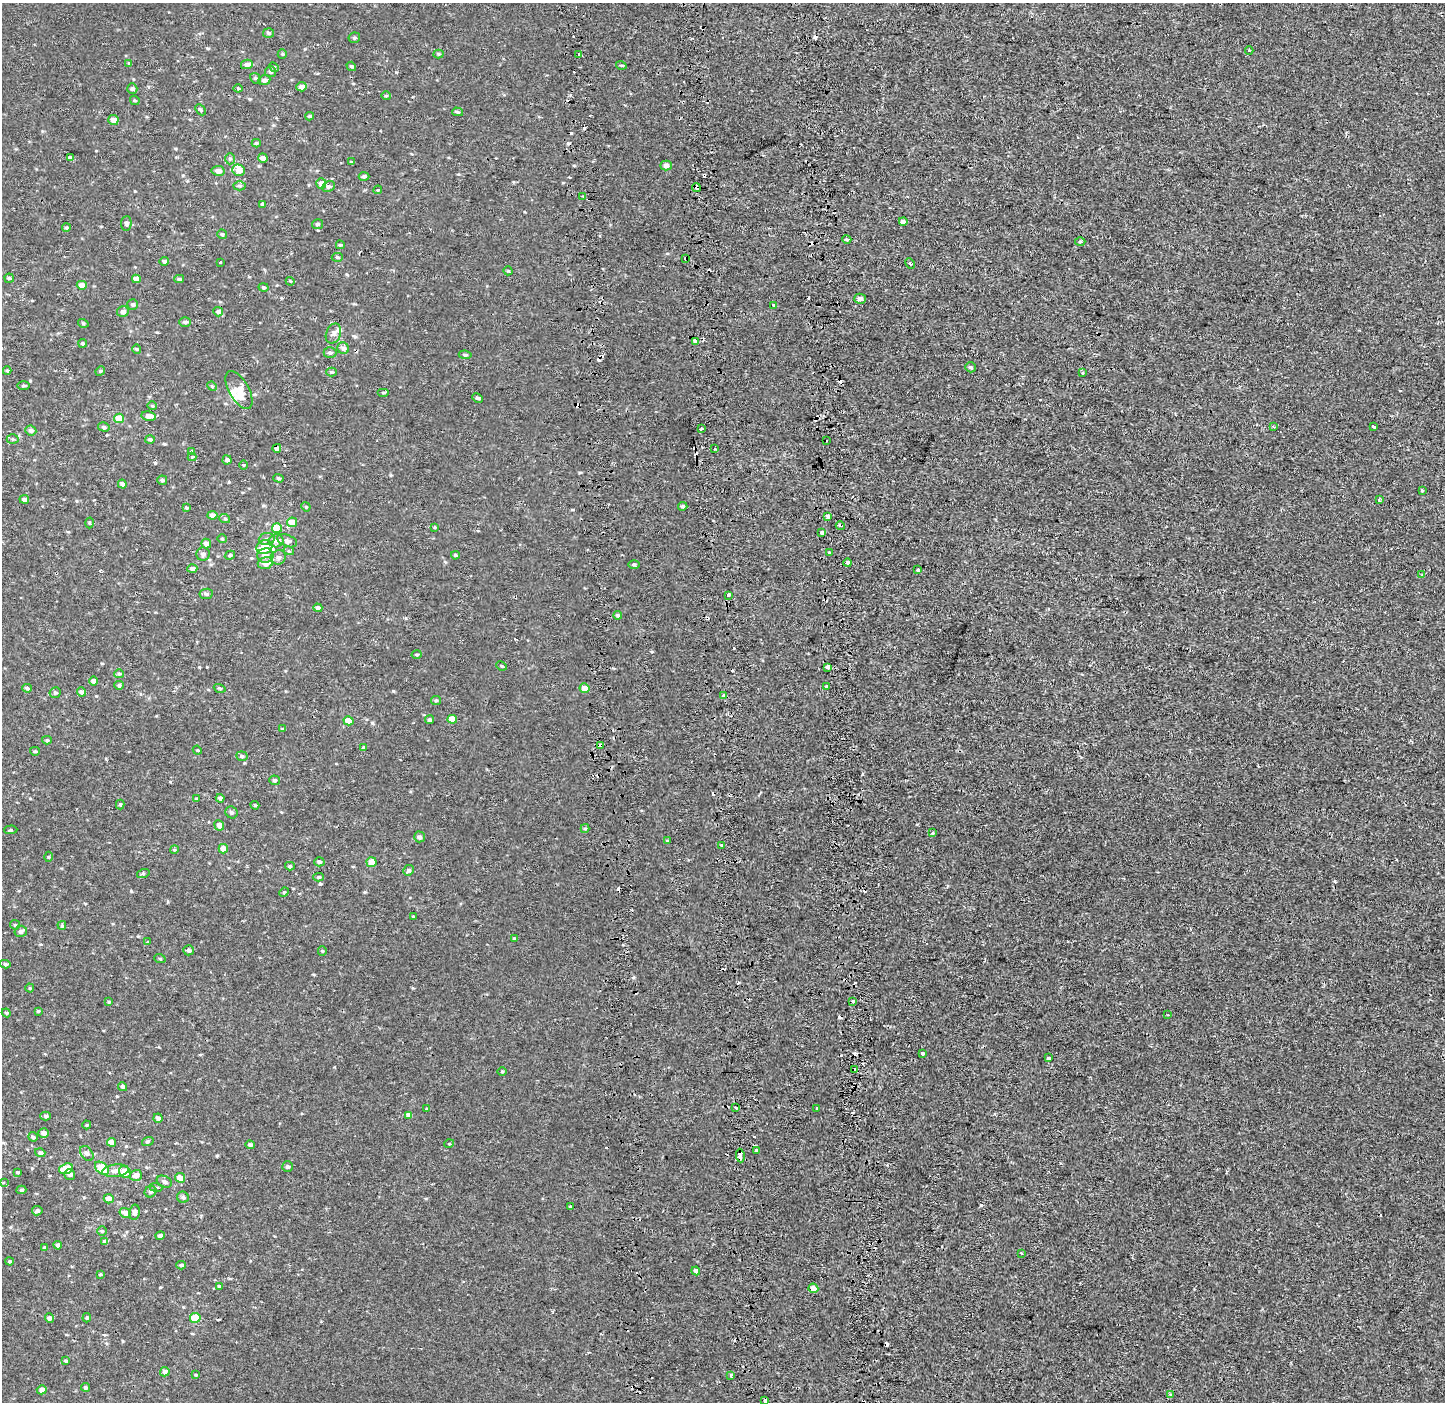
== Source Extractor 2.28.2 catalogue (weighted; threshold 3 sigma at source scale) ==
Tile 5 of 3 x 3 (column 2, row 2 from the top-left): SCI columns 1634-3076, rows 1532-2931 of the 4710 x 4457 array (HDU 1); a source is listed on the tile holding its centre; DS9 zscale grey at full resolution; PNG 1447 x 1404 px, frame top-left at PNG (2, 3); each listed source drawn as its Kron ellipse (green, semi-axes under 4 px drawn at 4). Shown black and unused: <1% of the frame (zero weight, under 2 of 3 exposures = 11% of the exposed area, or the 3 px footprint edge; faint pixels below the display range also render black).
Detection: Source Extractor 2.28.2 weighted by HDU 2 'WHT'; one run over the whole footprint, this tile lists its part. Background -5.77e-04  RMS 0.0032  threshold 0.0145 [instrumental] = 3 sigma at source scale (4.5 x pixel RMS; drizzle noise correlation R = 1.50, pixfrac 1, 0.0396/0.0396 arcsec/px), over >= 5 px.
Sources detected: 306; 33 cosmic-ray / hot-pixel residue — neither listed nor drawn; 4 inside a brighter listed object's ellipse — not listed separately; the other 269 listed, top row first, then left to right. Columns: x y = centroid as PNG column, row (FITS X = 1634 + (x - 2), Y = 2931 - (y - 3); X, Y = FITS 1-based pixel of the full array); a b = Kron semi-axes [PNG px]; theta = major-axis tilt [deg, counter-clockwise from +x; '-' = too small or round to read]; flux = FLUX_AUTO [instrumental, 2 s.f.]
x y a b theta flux
269 33 5 5 - 0.44
354 38 6 5 - 0.55
1249 50 4 3 - 0.32
282 54 5 4 - 0.3
439 54 5 4 - 0.37
579 54 3 2 - 0.79
129 63 4 4 - 0.25
247 64 6 4 13 1.2
621 65 5 3 - 0.28
351 66 5 4 - 0.55
274 67 5 4 - 0.43
270 72 5 5 - 0.75
255 78 6 4 -42 0.45
264 80 6 5 - 1
301 87 5 4 - 1.4
238 88 4 4 - 0.32
132 89 5 5 - 0.72
386 96 5 4 - 0.38
135 100 5 3 - 0.32
200 110 6 4 -47 0.39
458 112 5 4 - 0.56
310 116 4 3 - 0.47
113 120 5 5 - 2.3
256 143 4 4 - 0.45
70 158 4 3 - 1
263 158 5 4 - 1.3
230 159 5 5 - 0.57
351 161 3 3 - 1.1
666 166 6 5 - 1.2
239 170 6 5 - 2.3
218 171 6 5 - 1.5
364 176 5 4 - 0.71
321 184 5 5 - 1.8
239 186 6 4 -2 0.54
329 187 6 5 - 0.82
696 187 4 4 - 0.89
378 190 4 4 - 0.32
583 196 3 2 - 0.35
262 204 4 3 - 2.1
903 221 4 4 - 1.2
126 223 7 5 87 0.74
317 224 6 5 - 0.52
66 228 4 4 - 0.52
222 234 5 4 - 0.51
847 239 4 4 - 0.39
1080 242 5 3 - 0.27
340 245 4 3 - 0.37
337 257 5 4 - 0.45
686 259 4 3 - 0.62
164 261 5 4 - 0.71
220 262 3 2 - 0.38
910 264 5 4 - 0.49
508 271 5 3 - 0.31
9 278 4 4 - 0.47
136 279 4 4 - 2.1
179 279 5 4 - 0.46
290 281 4 3 - 0.27
82 285 5 4 - 1.7
264 287 5 4 - 0.46
860 299 6 5 - 1.2
133 305 5 5 - 0.59
774 305 3 3 - 1.5
123 312 6 5 - 1.3
218 312 5 4 - 1.2
185 322 6 4 0 0.65
83 323 5 3 - 0.37
333 333 10 7 67 1.2
695 341 4 3 - 2.8
83 343 4 4 - 0.48
343 348 6 5 - 1.1
137 349 4 4 - 0.32
330 353 6 5 - 0.76
465 355 6 4 -7 0.61
971 367 5 5 - 0.46
7 371 4 4 - 0.37
100 371 5 4 - 0.32
332 372 5 4 - 0.44
1082 373 3 3 - 1.2
24 386 6 3 0 0.41
212 386 5 4 - 0.36
239 390 21 10 -61 3.9
383 392 6 3 0 0.38
477 398 6 4 -26 0.51
152 406 5 4 - 0.35
149 416 7 4 -10 2.2
119 418 5 4 - 5.3
1374 426 4 3 - 1.7
104 427 6 4 -16 0.53
1274 427 3 2 - 0.3
701 429 3 3 - 0.59
31 430 5 5 - 0.92
13 439 6 5 - 0.52
150 439 5 4 - 0.67
826 441 3 2 - 0.31
277 448 4 4 - 1
714 449 3 3 - 0.77
192 451 4 4 - 0.37
192 457 4 4 - 0.31
227 460 4 4 - 0.93
243 465 4 3 - 0.25
279 478 5 4 - 0.41
162 480 5 4 - 0.53
122 484 4 4 - 1.1
1422 490 3 3 - 0.46
24 499 5 4 - 1
1379 500 3 3 - 0.72
683 506 4 4 - 0.51
306 507 5 4 - 0.29
186 508 4 3 - 0.38
212 515 5 4 - 1.5
828 516 3 3 - 2.1
225 519 5 3 - 0.37
292 522 5 4 - 3
90 523 5 3 - 0.31
840 526 4 2 - 0.71
435 527 3 3 - 0.33
277 528 5 4 - 5.7
822 532 4 3 - 1.4
222 539 5 4 - 0.35
267 539 8 6 5 1
276 541 7 6 - 1.6
287 541 10 5 -22 1.1
206 543 5 5 - 1.7
264 547 8 6 25 6.2
289 551 5 3 - 0.34
829 553 3 3 - 3.4
203 554 7 6 - 0.85
230 555 5 3 - 0.39
455 555 4 3 - 0.5
265 556 8 7 - 1.4
278 557 8 7 - 1.1
265 563 8 5 15 2.8
848 563 4 3 - 1.3
634 564 6 4 -1 0.44
192 568 5 4 - 1.2
918 570 3 3 - 0.56
1422 575 3 3 - 0.35
206 594 6 5 - 0.65
728 595 4 3 - 2.2
318 608 4 3 - 0.92
618 615 4 4 - 0.61
417 655 5 4 - 0.41
502 666 5 3 - 0.39
828 667 4 3 - 2.9
119 674 5 4 - 0.46
94 681 4 4 - 1.3
119 685 5 4 - 0.52
826 686 3 2 - 0.47
27 688 5 3 - 0.66
220 688 6 3 -19 0.36
584 688 5 5 - 2.1
82 692 4 4 - 0.98
55 693 6 5 - 0.5
723 695 4 3 - 3.6
436 700 5 4 - 0.42
452 719 5 4 - 3.2
430 720 4 4 - 0.58
348 721 5 4 - 2.8
282 729 4 3 - 0.29
47 740 5 4 - 0.4
600 745 4 3 - 1.7
363 747 4 4 - 0.29
197 750 4 3 - 0.28
35 751 5 4 - 0.4
242 756 6 5 - 0.66
275 780 5 5 - 0.61
196 798 3 2 - 0.24
220 798 4 4 - 0.84
120 804 5 4 - 0.44
255 805 4 3 - 0.32
231 812 6 5 - 0.64
219 825 5 4 - 1.6
585 829 4 4 - 0.42
11 830 6 2 4 0.33
932 833 3 2 - 0.68
419 837 5 5 - 0.92
668 841 3 3 - 1.4
721 845 3 3 - 0.91
223 849 5 4 - 2.2
174 850 4 3 - 0.28
49 857 5 3 - 0.31
319 862 5 4 - 0.69
371 862 5 5 - 3.3
290 866 5 4 - 0.45
408 870 5 5 - 0.61
143 874 6 4 18 0.44
319 877 5 4 - 0.41
284 892 5 4 - 0.35
414 917 3 3 - 1.5
15 925 5 4 - 0.36
62 925 4 4 - 0.6
21 931 6 5 - 0.93
514 938 4 3 - 0.36
148 942 3 2 - 0.62
188 950 5 5 - 0.64
322 951 4 4 - 0.35
160 959 6 3 -19 0.3
5 964 5 4 - 0.49
30 988 4 4 - 0.32
109 1002 4 3 - 0.34
852 1002 3 3 - 2.2
38 1011 3 3 - 0.34
6 1013 4 4 - 0.32
1168 1015 3 3 - 0.24
922 1053 3 3 - 0.66
1048 1058 3 3 - 1.1
855 1069 3 3 - 11
502 1072 5 3 - 0.32
123 1087 4 4 - 0.65
736 1108 3 2 - 0.56
817 1108 3 3 - 1.1
427 1109 3 3 - 0.34
409 1115 4 4 - 1.5
46 1116 5 4 - 0.62
158 1118 4 4 - 1
87 1125 4 4 - 0.31
43 1133 5 4 - 1.4
33 1137 5 4 - 0.68
148 1141 6 4 19 0.45
111 1142 4 4 - 2.3
449 1144 5 3 - 0.25
250 1145 4 4 - 0.78
756 1151 4 3 - 1.6
40 1153 5 4 - 0.81
87 1153 8 6 -51 0.82
740 1155 7 3 -84 8.1
288 1167 5 5 - 0.62
102 1168 8 5 -42 9.9
66 1169 7 5 19 5.2
116 1171 13 6 7 1.8
17 1172 4 3 - 0.38
125 1172 6 5 - 4.5
70 1174 5 5 - 1.1
136 1175 6 5 - 1.6
180 1178 5 4 - 3.3
164 1182 8 5 -25 0.87
4 1183 4 3 - 0.44
156 1187 7 3 -8 0.43
21 1190 5 3 - 0.44
150 1192 6 5 - 0.74
183 1197 6 5 - 0.66
109 1199 5 4 - 1.8
571 1207 3 3 - 0.46
37 1211 5 4 - 0.83
134 1212 7 5 79 1.5
125 1213 6 5 - 2.1
102 1231 5 4 - 0.45
160 1235 5 4 - 0.91
105 1242 4 4 - 1.1
58 1245 4 4 - 0.97
44 1248 3 3 - 0.55
1021 1253 3 3 - 0.36
10 1261 4 3 - 0.4
181 1265 5 4 - 0.72
696 1271 4 4 - 1.1
100 1274 3 3 - 0.3
219 1286 4 3 - 0.27
813 1288 5 4 - 1.9
49 1318 5 4 - 0.81
87 1318 5 4 - 0.35
195 1318 5 5 - 7.6
66 1361 4 3 - 0.41
165 1372 5 4 - 1.2
196 1375 4 3 - 0.28
731 1375 4 3 - 0.68
86 1387 4 4 - 0.47
42 1390 5 4 - 1.8
1170 1394 4 3 - 0.36
765 1401 3 3 - 1.6
Overlapping masked pixels (flux is a lower limit): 9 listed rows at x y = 696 187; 686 259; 277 448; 584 688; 723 695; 600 745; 855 1069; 756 1151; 740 1155
Unlisted compact peaks at least as high as the median listed source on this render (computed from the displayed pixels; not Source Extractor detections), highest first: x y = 393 691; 155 463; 131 891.